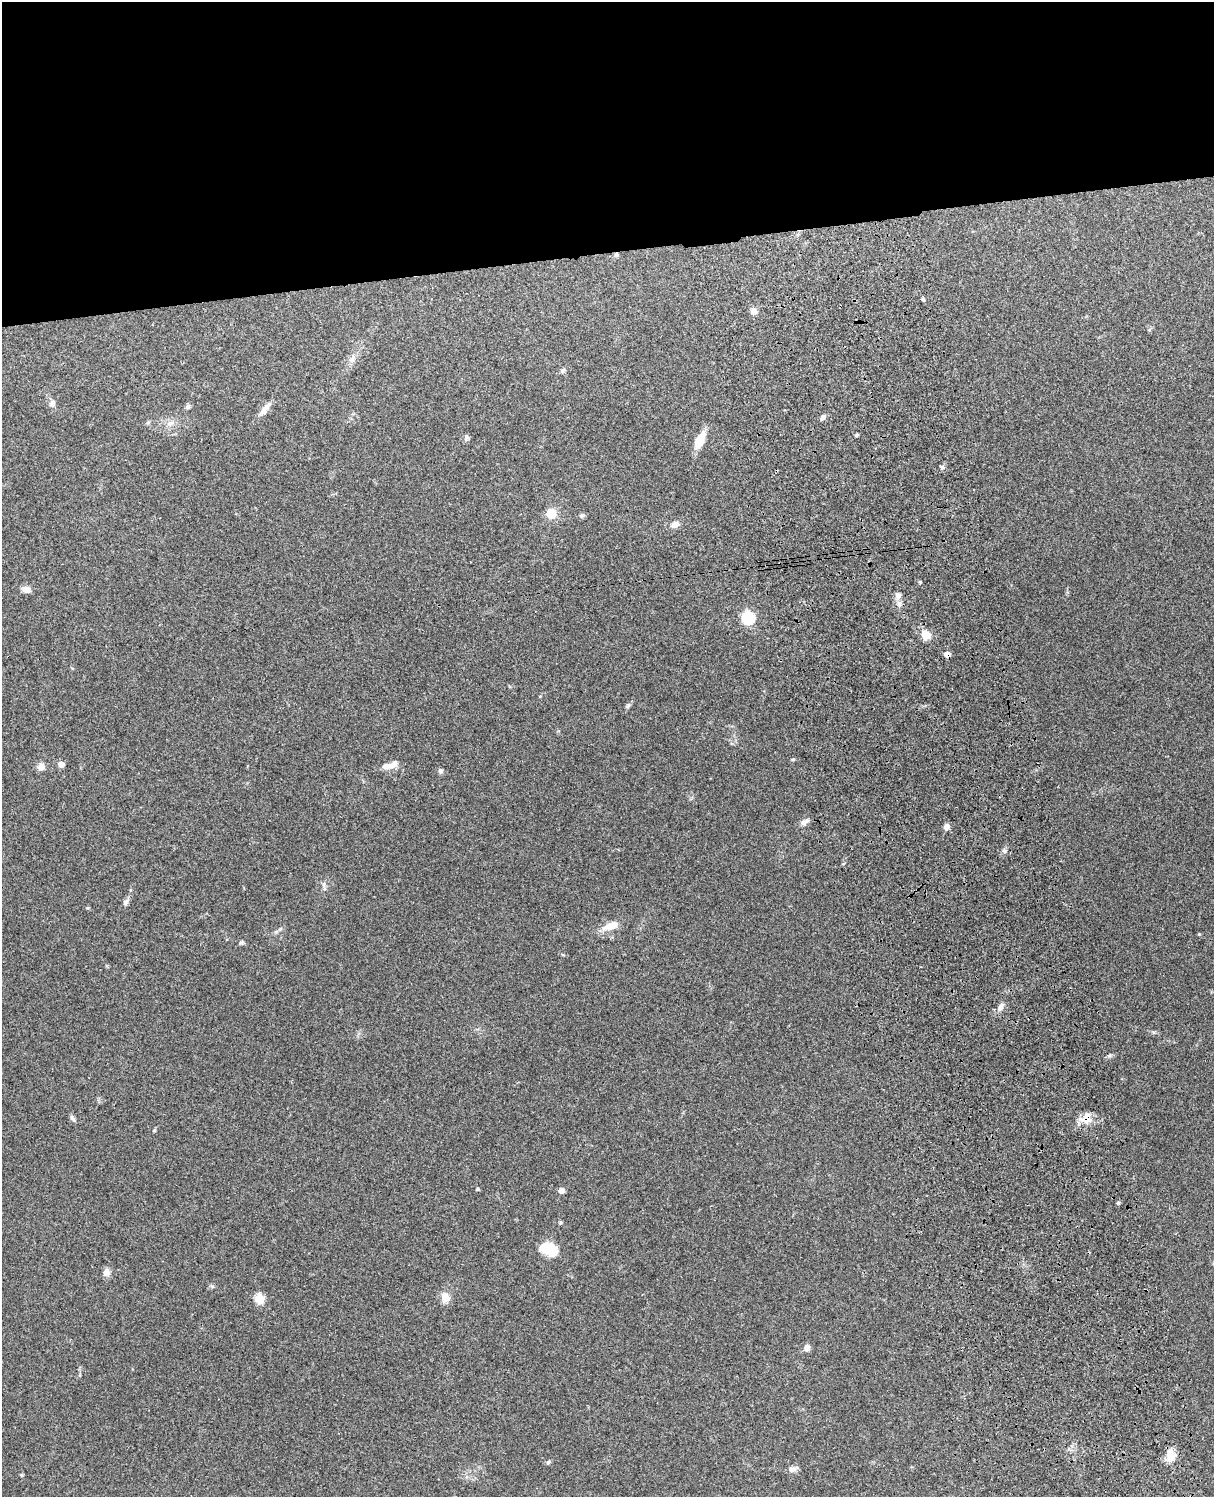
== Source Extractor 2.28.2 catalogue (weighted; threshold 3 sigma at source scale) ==
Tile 2 of 4 x 3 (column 2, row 1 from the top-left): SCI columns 1331-2542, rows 3156-4650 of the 5087 x 4927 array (HDU 1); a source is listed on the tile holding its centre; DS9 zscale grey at full resolution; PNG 1216 x 1499 px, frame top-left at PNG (2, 2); no overlay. Shown black and unused: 17% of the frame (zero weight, under 3 of 4 exposures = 6% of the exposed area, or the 3 px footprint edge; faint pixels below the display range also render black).
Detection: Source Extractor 2.28.2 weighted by HDU 2 'WHT'; one run over the whole footprint, this tile lists its part. Background 0.209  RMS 0.0082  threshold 0.0369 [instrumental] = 3 sigma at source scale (4.5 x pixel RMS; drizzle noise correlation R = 1.50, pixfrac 1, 0.05/0.05 arcsec/px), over >= 5 px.
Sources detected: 55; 1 inside a brighter listed object's ellipse — not listed separately; the other 54 listed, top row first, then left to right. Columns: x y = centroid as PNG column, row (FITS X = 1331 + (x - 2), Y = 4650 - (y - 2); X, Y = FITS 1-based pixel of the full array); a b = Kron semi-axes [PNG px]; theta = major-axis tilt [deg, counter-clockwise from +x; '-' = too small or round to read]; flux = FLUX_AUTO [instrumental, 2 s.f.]
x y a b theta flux
616 255 5 5 - 1.8
923 299 6 4 -64 1.2
754 311 7 6 - 5
1149 330 5 3 - 0.88
352 359 12 8 58 4.5
562 371 7 5 45 1.8
52 404 9 8 - 3.3
188 407 7 6 - 1.7
265 409 17 7 52 6.3
823 417 9 6 58 2.3
148 422 6 4 2 1.2
170 423 12 5 25 3.2
857 434 3 3 - 1.3
466 437 7 6 - 2.2
699 440 18 8 62 14
942 467 6 5 - 1.5
551 513 13 11 23 9.3
582 515 7 6 - 1.9
675 524 10 7 22 4.9
920 582 5 4 - 0.88
27 589 9 6 -13 5.9
898 596 9 8 - 3.7
748 618 6 6 - 100
926 635 8 7 - 12
947 654 5 5 - 6.5
628 705 9 5 63 1.6
793 759 5 4 - 0.89
61 764 5 5 - 6.4
388 766 21 8 4 6.8
41 767 9 8 - 5
440 771 6 6 - 1.9
804 822 14 6 31 3.5
946 827 7 6 - 3.3
1004 851 7 6 - 2.1
323 884 7 4 -71 1.7
126 902 9 6 65 2.6
610 926 22 9 19 11
1199 934 4 4 - 0.67
242 942 8 5 7 1.4
1001 1007 13 6 63 4.1
1086 1118 18 12 39 10
73 1119 11 4 -51 2
154 1130 5 4 - 0.9
478 1189 4 4 - 0.89
561 1190 5 5 - 6.1
1118 1203 5 4 - 1
548 1249 17 11 -22 24
106 1272 10 9 - 4.2
445 1297 12 10 -65 7.5
259 1299 5 5 - 40
807 1348 8 7 - 4.1
1170 1456 18 11 88 9
548 1462 6 5 - 1.6
792 1469 11 8 9 3.7
Overlapping masked pixels (flux is a lower limit): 3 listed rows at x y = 616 255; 947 654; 1086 1118
Unlisted compact peaks at least as high as the median listed source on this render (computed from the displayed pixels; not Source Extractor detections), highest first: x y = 212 1286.